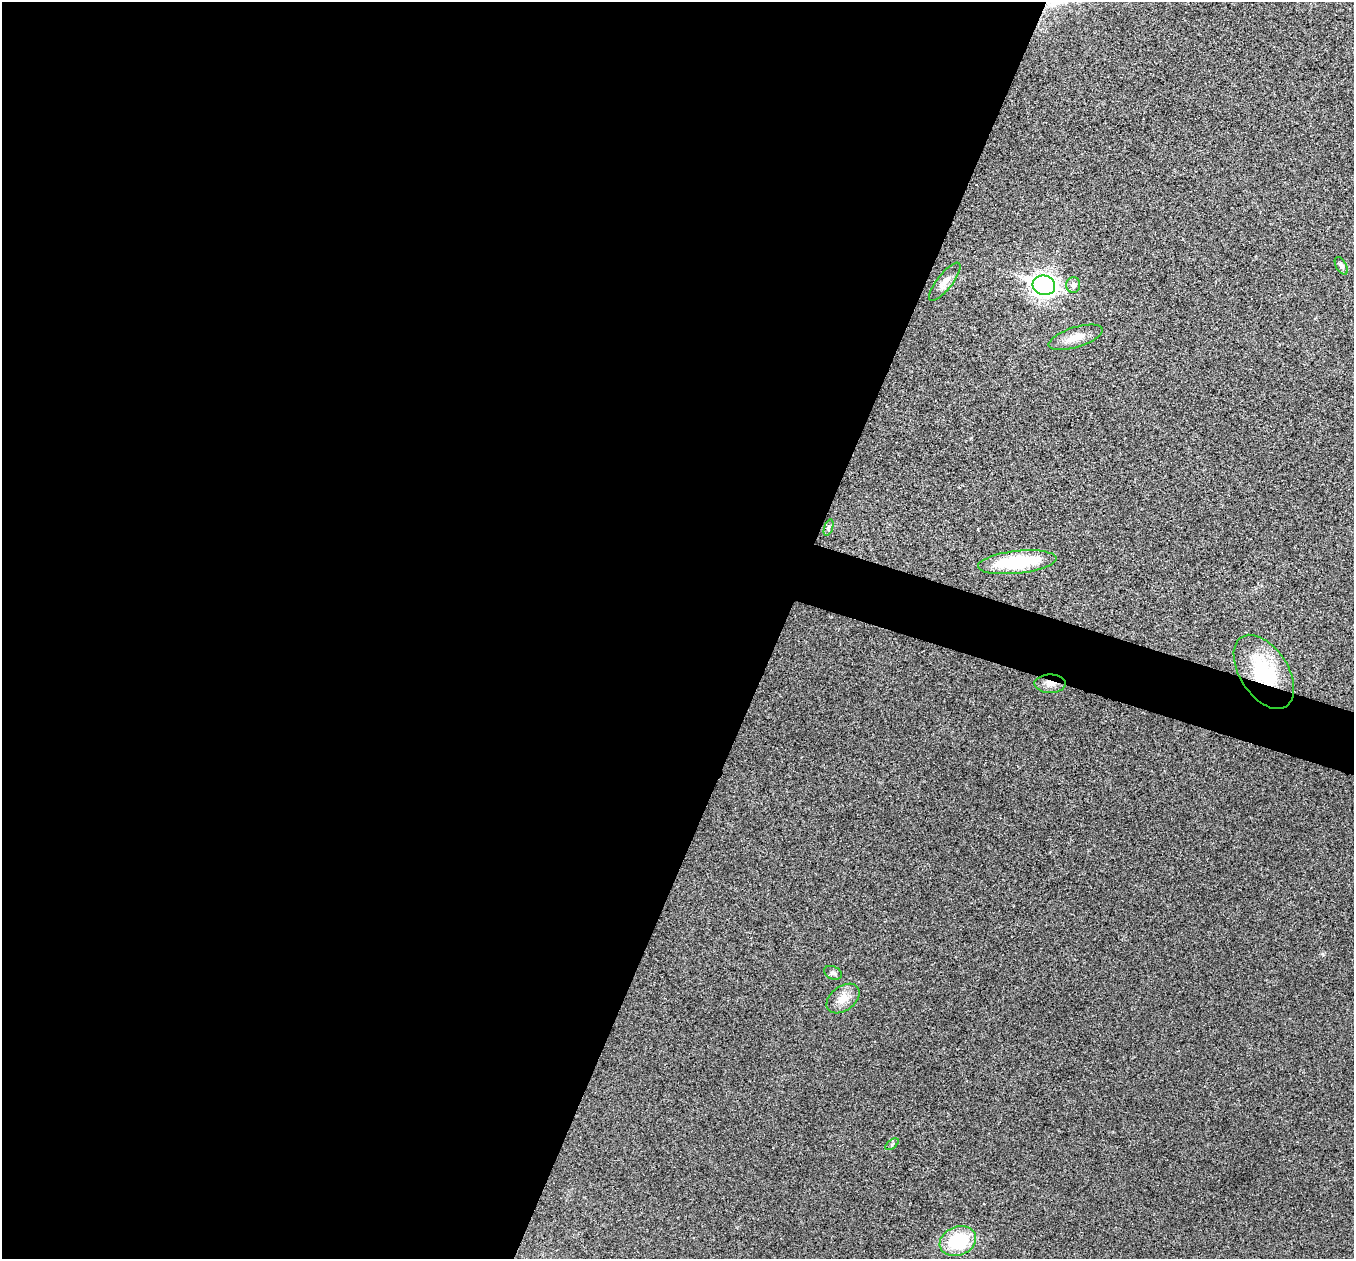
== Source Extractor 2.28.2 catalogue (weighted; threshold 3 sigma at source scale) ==
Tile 5 of 4 x 4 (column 1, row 2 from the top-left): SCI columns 3-1354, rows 2653-3909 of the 5418 x 5433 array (HDU 1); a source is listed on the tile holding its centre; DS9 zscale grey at full resolution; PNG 1356 x 1261 px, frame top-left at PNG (2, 2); each listed source drawn as its Kron ellipse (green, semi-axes under 4 px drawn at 4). Shown black and unused: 60% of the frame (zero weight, under 3 of 4 exposures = <1% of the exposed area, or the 3 px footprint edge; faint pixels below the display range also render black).
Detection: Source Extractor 2.28.2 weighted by HDU 2 'WHT'; one run over the whole footprint, this tile lists its part. Background 0.0213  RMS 0.0052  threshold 0.0233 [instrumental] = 3 sigma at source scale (4.5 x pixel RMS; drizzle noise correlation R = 1.50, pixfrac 1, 0.05/0.05 arcsec/px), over >= 5 px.
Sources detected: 13; all 13 listed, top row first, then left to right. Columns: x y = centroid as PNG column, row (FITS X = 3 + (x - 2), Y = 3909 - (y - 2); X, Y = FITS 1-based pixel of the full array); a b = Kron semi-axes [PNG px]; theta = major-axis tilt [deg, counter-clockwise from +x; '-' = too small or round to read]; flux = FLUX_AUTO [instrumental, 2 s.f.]
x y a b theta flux
1341 266 9 5 -61 1.3
945 282 23 7 52 4.2
1044 285 11 9 -16 320
1073 285 8 7 - 2.1
1076 337 28 10 17 7.6
828 528 8 3 71 0.94
1017 562 39 11 6 37
1264 672 41 24 -57 37
1050 684 15 9 -1 4.1
833 973 9 6 -26 1.4
843 998 18 12 38 6.2
892 1144 8 4 37 0.9
958 1241 19 14 21 28
Overlapping masked pixels (flux is a lower limit): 2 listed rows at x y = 1264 672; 1050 684
Unlisted compact peaks at least as high as the median listed source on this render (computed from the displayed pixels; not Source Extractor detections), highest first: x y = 1323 954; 978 529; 971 438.